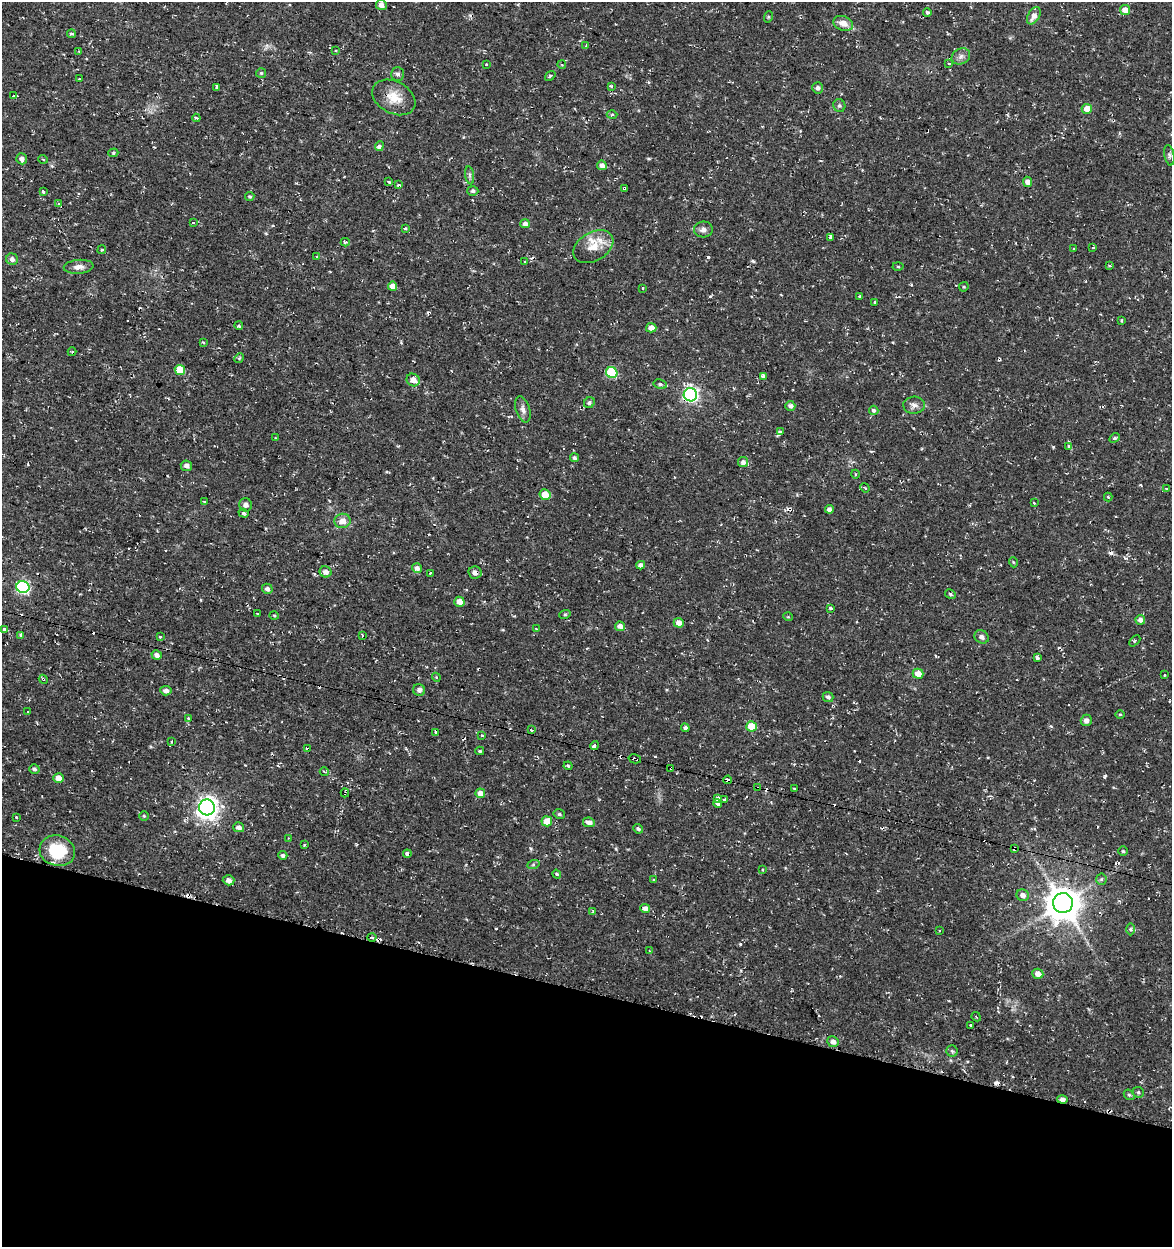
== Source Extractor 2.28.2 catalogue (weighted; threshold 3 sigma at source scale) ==
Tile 15 of 4 x 4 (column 3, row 4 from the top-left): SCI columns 2623-3792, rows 1-1245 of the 5185 x 4991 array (HDU 1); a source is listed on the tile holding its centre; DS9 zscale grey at full resolution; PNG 1174 x 1249 px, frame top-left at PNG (2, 2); each listed source drawn as its Kron ellipse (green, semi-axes under 4 px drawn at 4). Shown black and unused: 21% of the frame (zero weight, under 2 of 3 exposures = <1% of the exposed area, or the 3 px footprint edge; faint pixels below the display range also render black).
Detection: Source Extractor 2.28.2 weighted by HDU 2 'WHT'; one run over the whole footprint, this tile lists its part. Background 0.0282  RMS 0.0038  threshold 0.0172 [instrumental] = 3 sigma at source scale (4.5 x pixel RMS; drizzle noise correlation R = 1.50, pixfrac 1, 0.0396/0.0396 arcsec/px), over >= 5 px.
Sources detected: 231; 35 cosmic-ray / hot-pixel residue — neither listed nor drawn; the other 196 listed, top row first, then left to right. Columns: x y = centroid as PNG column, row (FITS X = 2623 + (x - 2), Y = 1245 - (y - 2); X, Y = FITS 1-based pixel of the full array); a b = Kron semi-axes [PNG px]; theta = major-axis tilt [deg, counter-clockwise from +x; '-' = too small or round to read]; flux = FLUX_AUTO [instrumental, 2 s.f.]
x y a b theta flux
381 5 5 5 - 2
1125 10 5 5 - 3.4
927 12 4 3 - 0.73
1034 16 9 5 59 2.7
768 17 6 3 72 0.39
843 23 10 7 -19 3.3
72 34 4 3 - 0.59
586 45 3 2 - 0.33
335 50 3 2 - 0.47
79 51 3 3 - 0.31
961 56 9 7 27 1.6
949 63 3 3 - 0.47
487 65 3 3 - 1.3
562 65 4 3 - 0.39
261 73 5 5 - 0.55
397 74 7 6 - 1
550 76 6 3 37 0.51
79 79 3 2 - 0.27
611 86 3 3 - 0.59
216 87 4 3 - 1.5
818 88 5 5 - 1.3
13 96 3 3 - 0.95
394 97 23 16 -28 6.8
839 106 6 6 - 0.8
1087 109 5 5 - 3.5
612 115 5 3 - 0.42
196 118 4 3 - 0.78
379 146 5 4 - 2
113 153 5 4 - 0.53
1169 155 10 5 -79 0.97
22 159 5 5 - 1.4
43 159 5 3 - 0.33
602 165 5 4 - 1.5
470 175 9 4 -82 0.92
389 182 3 3 - 0.46
1027 182 5 4 - 1.9
398 185 4 3 - 0.81
624 188 3 3 - 0.66
473 191 5 5 - 0.81
43 192 4 3 - 2
250 196 5 4 - 0.56
58 204 3 3 - 1.2
193 222 3 3 - 1.4
525 224 5 4 - 1.3
405 228 3 3 - 0.88
703 229 9 8 - 1.6
830 237 3 3 - 2
345 242 4 3 - 0.79
593 247 21 14 30 6.7
1093 248 4 2 - 0.32
1074 249 4 2 - 0.39
102 250 4 3 - 0.42
317 257 4 3 - 0.45
12 259 6 5 - 1.5
525 262 3 3 - 1.2
1109 266 4 3 - 0.49
79 267 15 7 4 2.4
898 267 5 3 - 0.4
393 286 5 4 - 3.7
964 287 5 4 - 0.5
643 288 3 3 - 0.74
859 296 3 3 - 0.38
874 302 3 2 - 0.4
1121 320 3 3 - 0.63
239 326 4 4 - 0.63
651 328 5 4 - 2.2
203 342 3 2 - 0.91
72 352 4 4 - 0.45
239 358 5 4 - 0.5
180 370 5 5 - 9.1
612 373 6 5 - 20
763 377 4 3 - 5.6
413 380 7 6 - 2.9
660 384 7 4 -10 0.75
690 395 7 6 - 96
589 403 6 5 - 0.81
914 405 11 8 2 1.8
790 406 5 5 - 1.2
523 410 13 7 -72 1.9
874 410 5 4 - 0.78
781 432 4 3 - 1.8
275 438 2 2 - 0.35
1115 438 6 4 40 0.73
1069 446 4 4 - 0.6
575 458 5 4 - 0.57
743 462 5 5 - 1.5
186 466 6 5 - 1.5
855 474 4 3 - 0.39
865 488 5 3 - 0.37
1166 489 3 3 - 0.85
545 495 5 5 - 5.7
1108 497 4 4 - 0.41
204 501 3 3 - 0.65
1034 503 3 2 - 0.35
246 505 7 6 - 1.6
829 509 4 4 - 1.6
244 513 5 4 - 0.63
342 521 8 7 - 3.1
1013 562 5 3 - 0.32
641 565 4 4 - 1.7
417 568 5 4 - 1.5
325 572 6 5 - 2
475 572 6 6 - 1.7
430 573 3 2 - 0.41
23 587 6 6 - 52
267 589 5 5 - 1.5
950 594 6 4 -30 0.7
459 602 5 5 - 3.2
831 608 3 3 - 0.93
257 613 3 2 - 0.23
565 614 6 3 19 0.49
274 615 4 3 - 0.38
788 617 5 3 - 0.32
1140 620 5 4 - 1.4
679 623 5 4 - 2.3
620 626 5 4 - 1.8
4 629 3 3 - 2.6
536 629 2 2 - 0.44
21 635 4 3 - 1.7
362 635 3 3 - 1.8
160 637 4 2 - 0.36
982 637 7 6 - 1.4
1135 641 6 2 45 0.33
157 655 5 4 - 1.6
1037 658 4 3 - 1.5
918 674 5 5 - 3.3
1165 675 3 2 - 0.36
436 677 4 3 - 0.33
43 679 5 3 - 0.46
419 690 6 6 - 1.1
166 691 5 4 - 1.4
828 697 5 5 - 0.95
28 712 3 3 - 1.3
1120 714 5 3 - 0.37
188 718 4 4 - 0.38
1086 720 6 5 - 1.9
751 726 5 5 - 7.7
685 728 4 4 - 1.1
531 730 4 3 - 0.63
436 732 4 3 - 1.6
482 735 3 3 - 0.48
172 741 3 3 - 1
595 745 4 4 - 0.94
308 749 4 3 - 2.2
480 751 4 3 - 0.55
635 759 6 3 -14 2.5
568 766 4 3 - 0.52
671 768 4 3 - 1.6
34 769 5 4 - 0.79
324 772 4 4 - 0.67
59 778 5 4 - 3.4
728 780 4 3 - 3.4
758 788 4 3 - 1.2
795 789 2 2 - 0.47
345 793 4 2 - 1.6
480 793 5 4 - 2.5
718 798 4 3 - 6.4
725 800 4 3 - 2.7
718 803 4 3 - 7.4
207 807 8 8 - 230
559 814 6 4 -15 0.65
144 816 5 5 - 0.47
16 817 3 3 - 0.29
547 821 5 5 - 5.1
589 822 6 4 -9 1.8
239 827 5 5 - 1.7
638 829 5 4 - 0.79
289 838 4 3 - 0.38
304 845 3 3 - 0.76
1014 848 4 3 - 3.6
57 851 18 15 -16 17
1123 851 5 5 - 0.6
407 854 4 4 - 1.4
283 855 4 4 - 0.85
533 865 6 4 19 0.61
763 870 3 3 - 1.1
557 874 5 3 - 0.58
1101 879 5 5 - 0.63
229 880 6 5 - 1.9
654 880 4 3 - 0.35
1023 895 6 6 - 1.8
1063 903 10 10 - 830
645 908 5 4 - 2.2
592 912 3 3 - 1.1
1131 929 6 4 -89 0.69
939 931 3 2 - 0.44
372 937 4 3 - 0.58
650 951 4 2 - 0.36
1038 974 5 5 - 2.7
976 1017 5 2 - 0.31
971 1025 3 3 - 1.5
833 1042 6 5 - 1.8
952 1051 6 5 - 0.65
1138 1092 6 5 - 0.7
1129 1095 6 4 -40 0.58
1062 1099 5 4 - 1.4
Overlapping masked pixels (flux is a lower limit): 15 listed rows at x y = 624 188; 690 395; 475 572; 43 679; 308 749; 635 759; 671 768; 728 780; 758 788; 345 793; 1014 848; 57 851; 407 854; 1063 903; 1062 1099
Unlisted compact peaks at least as high as the median listed source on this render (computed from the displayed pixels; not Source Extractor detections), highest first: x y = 1105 776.